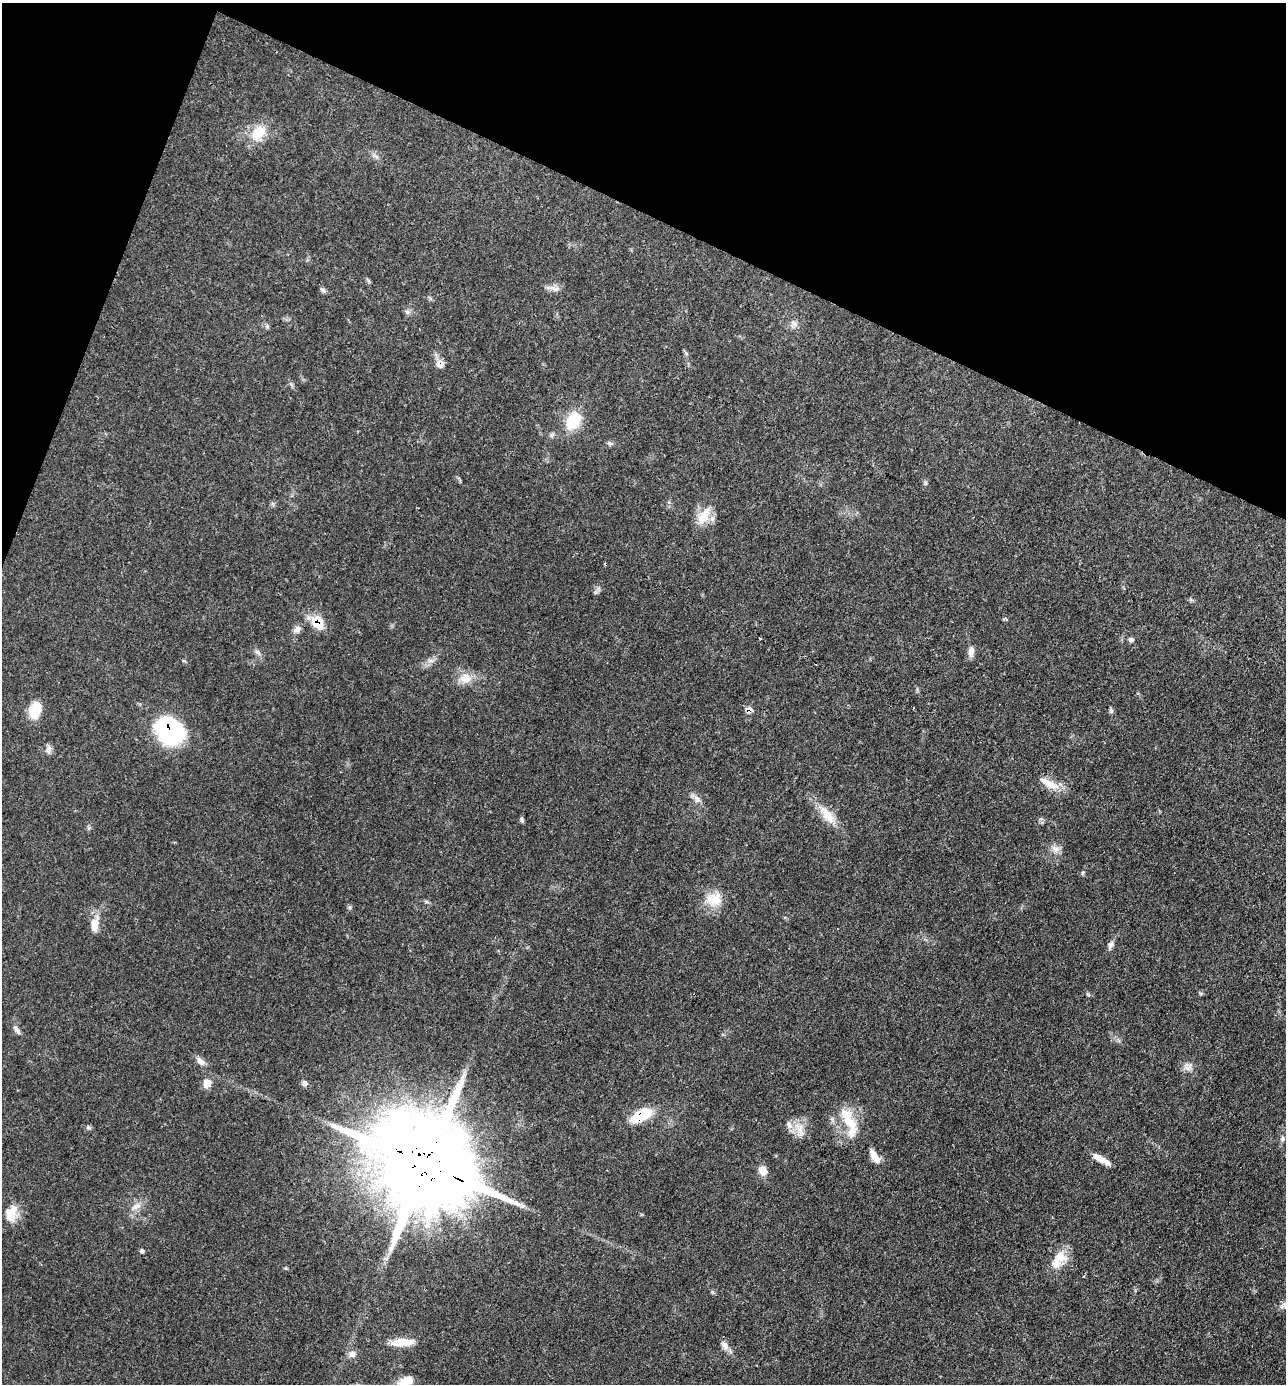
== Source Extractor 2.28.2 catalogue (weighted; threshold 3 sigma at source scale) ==
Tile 2 of 4 x 4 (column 2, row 1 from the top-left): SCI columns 1424-2707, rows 4149-5530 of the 5547 x 5532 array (HDU 1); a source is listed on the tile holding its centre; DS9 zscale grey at full resolution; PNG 1288 x 1386 px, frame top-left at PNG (2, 3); no overlay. Shown black and unused: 19% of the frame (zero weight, under 3 of 4 exposures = <1% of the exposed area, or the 3 px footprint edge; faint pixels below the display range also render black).
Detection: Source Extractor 2.28.2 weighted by HDU 2 'WHT'; one run over the whole footprint, this tile lists its part. Background 0.102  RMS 0.0041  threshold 0.0183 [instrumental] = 3 sigma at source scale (4.5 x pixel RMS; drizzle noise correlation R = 1.50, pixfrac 1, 0.05/0.05 arcsec/px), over >= 5 px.
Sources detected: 61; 1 cosmic-ray / hot-pixel residue — not listed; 3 inside a brighter listed object's ellipse — not listed separately; the other 57 listed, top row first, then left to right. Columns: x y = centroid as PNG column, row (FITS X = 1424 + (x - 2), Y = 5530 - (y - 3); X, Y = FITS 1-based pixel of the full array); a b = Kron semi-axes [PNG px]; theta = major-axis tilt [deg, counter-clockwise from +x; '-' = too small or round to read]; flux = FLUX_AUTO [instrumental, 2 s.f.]
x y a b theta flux
258 133 25 16 43 9
555 288 16 6 -9 2.2
323 290 8 5 -37 0.92
407 312 8 6 -21 1
794 323 10 7 -51 1.7
686 353 5 5 - 0.64
440 364 12 9 15 2.4
573 421 26 16 61 12
925 483 5 5 - 0.64
704 516 28 13 57 7.2
317 622 16 13 -64 8.1
297 629 10 8 39 2
760 638 3 2 - 0.52
1131 640 7 6 - 0.87
971 651 13 8 85 2.2
257 652 9 5 -27 1.2
466 678 17 13 2 5.2
913 708 3 2 - 0.33
35 710 18 12 67 8.8
749 710 7 7 - 2.4
1111 711 7 5 -70 0.78
171 730 27 21 -48 55
49 749 11 6 79 1.7
1049 784 30 9 -27 5.9
697 799 11 7 -46 1.9
828 816 25 13 -54 6.9
522 820 7 5 -62 0.71
1056 849 13 8 -27 2.3
1082 873 6 4 71 0.54
714 899 22 17 15 8.3
95 925 19 10 88 4.7
1110 945 11 6 69 1.5
17 1030 13 5 -53 1.5
200 1061 13 7 -47 2.3
1188 1067 14 7 40 2.2
207 1083 12 10 83 3
305 1083 8 7 - 1.4
641 1115 24 11 29 14
849 1122 28 13 -53 9.7
789 1125 9 7 -60 1.8
88 1127 7 4 -19 0.68
800 1129 14 11 -83 4.8
1283 1139 7 6 - 0.92
874 1156 17 7 -59 4.2
1101 1159 21 6 -30 4.4
425 1164 39 21 -26 11000
763 1171 11 10 - 3.2
136 1206 14 7 23 2.5
11 1213 24 13 72 5.8
142 1251 6 4 44 0.63
1060 1256 20 14 -14 6.1
1083 1276 4 3 - 0.36
1283 1305 13 5 36 1.5
402 1342 27 8 3 7.1
724 1345 13 7 -48 2.2
352 1354 10 8 39 2
406 1381 19 10 16 4.6
Overlapping masked pixels (flux is a lower limit): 6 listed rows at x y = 440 364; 317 622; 749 710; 171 730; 641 1115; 425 1164